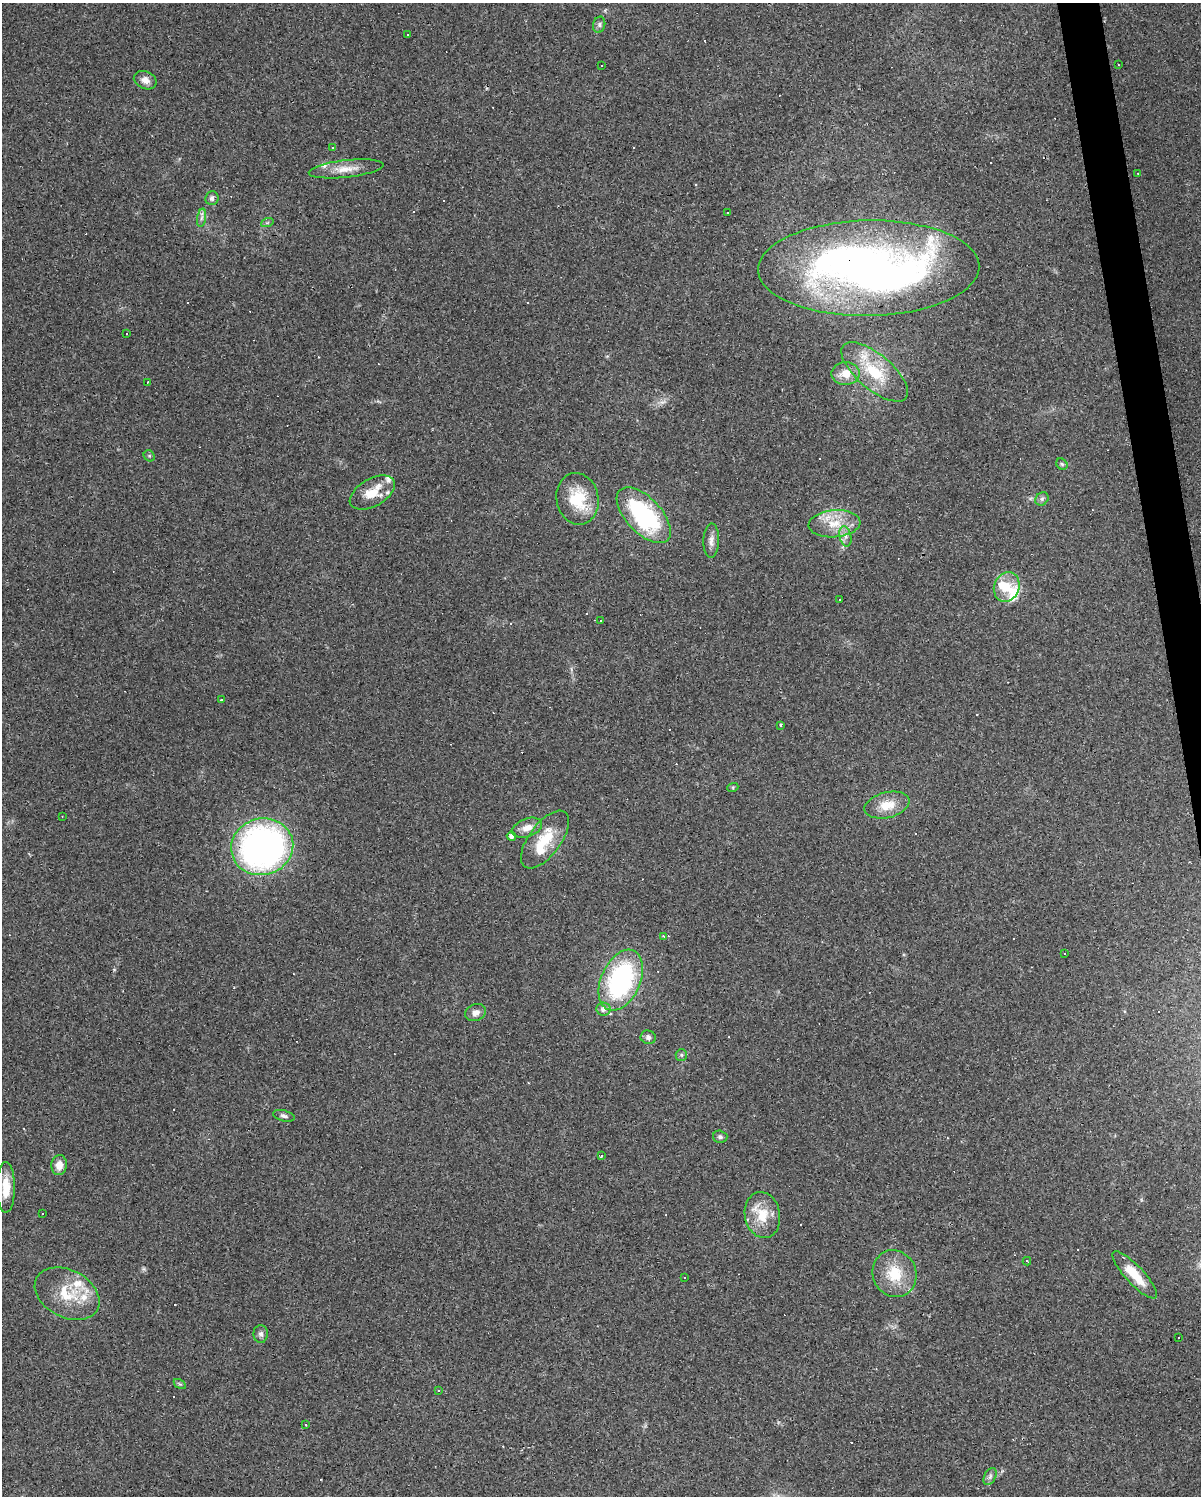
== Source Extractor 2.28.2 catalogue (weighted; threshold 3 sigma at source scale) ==
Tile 6 of 4 x 3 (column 2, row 2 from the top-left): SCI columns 1200-2398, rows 1513-3006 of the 4795 x 4562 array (HDU 1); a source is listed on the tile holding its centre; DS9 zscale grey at full resolution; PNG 1203 x 1498 px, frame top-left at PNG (2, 3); each listed source drawn as its Kron ellipse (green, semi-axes under 4 px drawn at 4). Shown black and unused: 2% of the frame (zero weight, under 3 of 4 exposures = <1% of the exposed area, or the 3 px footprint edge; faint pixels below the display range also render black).
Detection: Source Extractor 2.28.2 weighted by HDU 2 'WHT'; one run over the whole footprint, this tile lists its part. Background 0.0683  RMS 0.0045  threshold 0.0204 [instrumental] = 3 sigma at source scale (4.5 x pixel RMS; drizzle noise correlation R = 1.50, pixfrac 1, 0.0396/0.0396 arcsec/px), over >= 5 px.
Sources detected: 126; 5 inside a brighter object's white glare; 53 cosmic-ray / hot-pixel residue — neither listed nor drawn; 5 inside a brighter listed object's ellipse — not listed separately; the other 63 listed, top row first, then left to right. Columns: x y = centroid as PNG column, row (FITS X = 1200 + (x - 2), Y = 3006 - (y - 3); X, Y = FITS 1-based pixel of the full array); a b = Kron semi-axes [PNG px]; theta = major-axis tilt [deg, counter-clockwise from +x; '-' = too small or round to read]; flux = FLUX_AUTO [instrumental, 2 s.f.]
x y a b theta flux
599 25 8 6 77 1.2
408 34 3 2 - 0.72
1118 65 3 2 - 0.41
601 66 2 2 - 0.35
145 80 12 8 -24 2.9
332 147 3 3 - 0.48
346 169 37 8 6 7.2
1138 173 2 2 - 0.34
212 198 7 6 - 1.7
727 213 3 2 - 0.7
202 218 9 4 81 1.4
267 223 6 4 19 0.7
869 268 111 47 1 310
127 333 3 3 - 2.3
875 372 41 17 -40 21
846 373 14 11 1 6.2
148 382 3 2 - 0.37
149 456 6 5 - 0.69
1062 464 6 5 - 0.72
372 492 25 13 30 11
578 499 26 21 -80 18
1042 499 7 6 - 1.2
644 515 35 17 -47 56
834 524 26 13 4 11
845 536 10 5 -77 2
711 541 17 8 88 2.9
1007 587 15 12 64 8.1
839 599 3 2 - 0.48
600 620 3 2 - 0.68
221 700 3 2 - 0.39
780 725 3 3 - 1.7
733 787 5 3 - 0.52
887 805 23 12 13 8.4
62 816 3 2 - 0.37
527 828 15 9 21 4.4
511 836 4 4 - 1.7
545 839 34 16 53 15
262 847 31 28 15 180
664 936 3 3 - 0.44
1064 953 3 3 - 0.85
621 980 32 19 66 73
603 1009 7 6 - 2.4
476 1013 11 8 17 3
648 1037 7 6 - 1.5
681 1055 6 5 - 0.84
284 1116 11 5 -15 1.3
720 1137 7 6 - 1.3
601 1156 3 2 - 0.46
59 1165 10 8 86 3.9
6 1187 25 9 90 8
43 1214 3 2 - 0.81
762 1215 23 17 -79 12
1027 1261 4 3 - 1.9
894 1274 24 21 -67 14
1135 1275 31 9 -47 11
684 1278 3 3 - 0.78
67 1294 34 23 -27 18
261 1334 9 7 -89 1.6
1178 1338 3 2 - 1.1
180 1384 7 4 -33 0.67
439 1391 4 3 - 0.64
306 1425 3 3 - 0.45
990 1476 9 5 64 1.3
Overlapping masked pixels (flux is a lower limit): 1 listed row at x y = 869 268
Unlisted compact peaks at least as high as the median listed source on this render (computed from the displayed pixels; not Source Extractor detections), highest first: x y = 114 970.